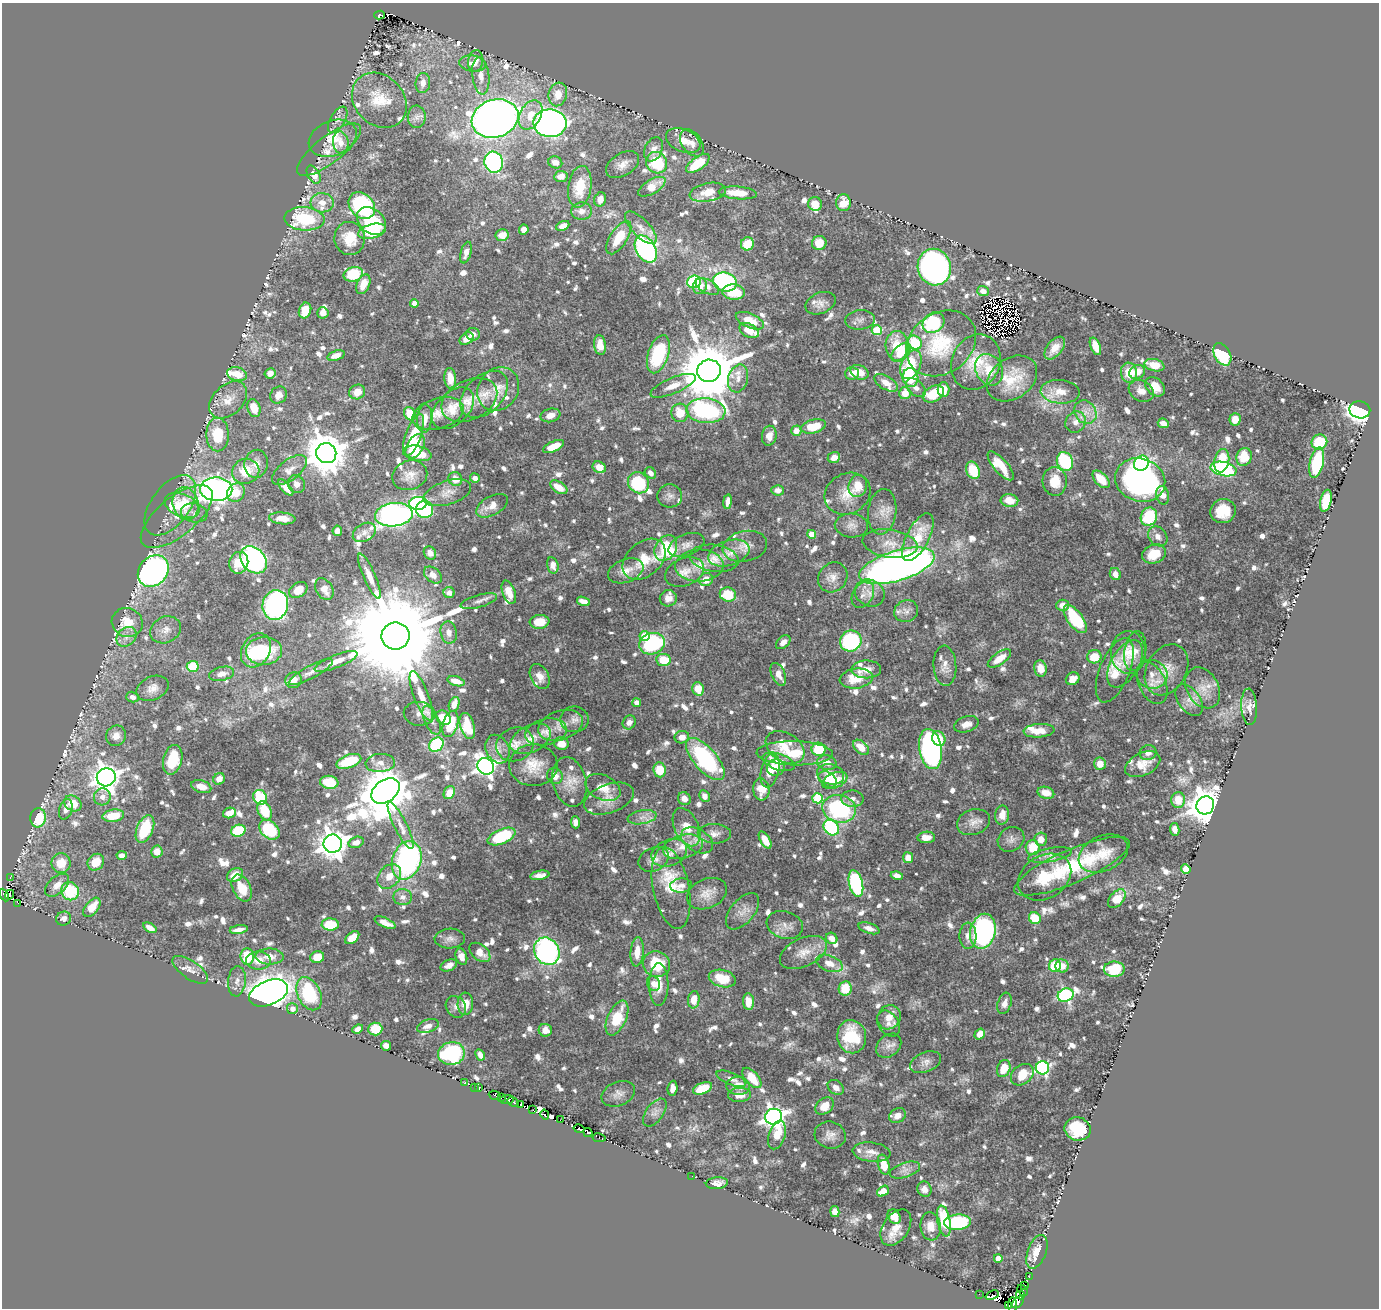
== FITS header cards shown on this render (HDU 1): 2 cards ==
NAXIS1  =                 1377
NAXIS2  =                 1306

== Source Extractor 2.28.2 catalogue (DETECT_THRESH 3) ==
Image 1377 x 1306 px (HDU 1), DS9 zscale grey, 1 PNG px = 1 image px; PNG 1381 x 1310 px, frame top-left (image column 1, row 1306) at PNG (2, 3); each listed source drawn as its Kron ellipse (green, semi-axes under 4 px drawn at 4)
Background 0.726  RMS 0.0066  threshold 0.0198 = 3 sigma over >= 5 px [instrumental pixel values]
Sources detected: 1112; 15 with non-positive FLUX_AUTO (blend fragments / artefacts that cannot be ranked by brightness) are neither listed nor drawn; of the other 1097, the 500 brightest by FLUX_AUTO listed and drawn (597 fainter detections omitted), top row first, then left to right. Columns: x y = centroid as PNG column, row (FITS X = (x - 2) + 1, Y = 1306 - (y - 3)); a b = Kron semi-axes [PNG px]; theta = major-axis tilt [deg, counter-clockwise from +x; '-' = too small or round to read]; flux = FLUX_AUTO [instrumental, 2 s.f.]
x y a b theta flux
380 15 5 3 - 17
476 61 11 7 80 3.5
473 64 13 8 -7 4
481 76 19 8 -83 4.8
423 83 10 7 83 3.7
558 94 12 9 74 6.3
379 100 30 24 -46 15
531 115 16 10 62 7.9
417 117 11 9 88 2.6
495 119 24 19 18 370
338 120 14 7 60 2.6
550 123 16 14 -2 250
333 138 25 17 22 11
683 141 18 11 -23 5.8
341 143 11 7 -82 3.9
692 143 15 9 -55 3.5
654 149 12 8 66 3.9
329 150 39 13 38 10
494 162 11 9 -76 62
555 162 7 6 - 3.4
657 163 11 10 - 22
698 163 13 6 35 17
622 165 18 11 33 4.4
314 175 10 6 -60 4.7
561 176 6 5 - 3.5
580 187 21 11 82 14
652 187 15 7 31 9.8
708 192 18 9 11 8.2
738 193 19 6 -5 9.8
600 199 7 5 74 3.8
322 203 11 9 -5 5.1
843 203 8 7 - 11
815 204 7 6 - 5.6
362 205 15 11 -44 57
582 211 10 8 5 3.7
304 219 20 11 -4 32
371 221 16 12 -39 38
563 226 7 4 24 4
641 228 21 8 -46 5.1
524 230 5 5 - 3.1
372 231 14 7 14 17
502 235 6 6 - 5.5
619 237 19 8 58 12
350 238 16 15 - 12
819 243 7 7 - 9.1
747 244 6 6 - 10
646 249 14 9 -60 120
466 253 11 5 76 3.5
934 267 18 16 -76 180
353 274 10 7 17 21
694 282 7 6 - 28
725 282 12 9 -14 76
363 284 10 6 68 6.4
700 286 8 7 - 4
707 287 13 6 -27 3.5
983 291 6 5 - 3.2
733 292 11 7 -4 13
414 303 4 4 - 3.6
820 303 16 10 23 3.6
305 310 8 6 70 8.1
323 313 6 5 - 2.8
860 320 15 9 5 2.9
750 321 15 7 -24 8.7
933 323 11 9 36 35
877 330 5 5 - 26
749 331 10 6 -28 6.3
473 334 7 6 - 2.6
467 339 7 5 37 5.1
915 343 7 6 - 21
941 343 37 30 37 27
600 345 10 6 -83 5.9
897 346 15 11 -88 12
1095 346 9 5 -68 6.2
1055 348 13 7 52 4.8
901 352 12 7 44 13
658 354 20 10 72 33
1222 354 12 8 -60 35
336 355 9 5 18 3.7
976 362 28 24 65 14
911 365 15 9 67 21
1154 365 10 6 -13 9.2
989 370 16 13 -60 9.6
709 371 12 11 - 4100
859 372 9 7 -25 6.6
1137 372 8 6 25 5.2
270 373 5 5 - 3.4
852 373 7 6 - 3.4
1129 373 10 8 -81 9.4
237 374 10 6 -14 7.5
910 377 9 8 - 22
450 378 10 6 -84 5
738 378 14 10 75 4.8
1012 378 27 20 36 15
886 383 13 6 -31 4.8
673 386 24 8 22 5.9
1155 387 11 8 -45 6.2
916 388 11 7 -42 2.8
498 389 23 19 53 9.5
943 390 7 6 - 7
1141 391 13 10 -30 4.2
357 392 8 7 - 5.2
1060 392 19 12 -5 7.2
905 393 6 5 - 7.1
484 394 28 18 44 9.9
933 394 11 7 27 15
279 395 9 8 - 3.7
228 400 22 15 43 7.6
469 400 30 19 26 12
254 408 9 6 -72 8.3
453 408 25 16 44 10
1360 410 10 8 -10 180
706 411 19 12 -4 86
1085 412 12 10 -53 4.7
680 413 9 8 - 10
410 414 7 5 -59 15
438 414 26 15 16 9.1
550 415 10 6 13 4.1
425 419 14 7 85 5.7
1235 419 6 5 - 5.1
1076 422 11 10 - 3.4
1163 423 5 4 - 4.1
813 426 13 6 14 13
796 431 5 5 - 4.4
218 434 17 11 -90 17
413 435 22 7 70 19
769 436 10 7 79 4.1
1319 442 8 7 - 17
415 446 13 8 61 13
553 446 11 5 23 8.1
326 453 10 10 - 1500
418 453 14 7 -14 9.4
834 457 6 5 - 3.5
1244 457 9 7 69 13
1065 461 9 8 - 54
1222 461 12 7 78 16
1142 463 8 7 - 61
1317 463 15 7 77 32
256 464 14 11 77 4.7
1001 466 18 7 -49 11
599 467 7 5 -29 5.7
1224 469 13 7 -12 43
289 470 20 10 38 4.2
973 470 9 6 -68 16
246 471 13 12 - 12
650 473 6 5 - 2.7
410 475 18 14 20 5.6
475 478 5 4 - 2.8
455 479 7 6 - 5.5
1101 479 11 6 -47 9.1
1140 480 25 21 -19 140
1055 481 14 12 -86 8.2
638 483 11 10 - 30
296 484 9 8 - 2.6
858 486 11 9 78 8
559 487 9 5 -32 7.3
286 488 10 4 -48 4
216 489 16 12 -2 220
778 490 6 5 - 3.3
236 493 10 8 53 8.1
447 493 25 12 18 5.7
847 494 24 20 28 10
1163 495 9 6 -76 3.9
670 496 12 11 - 2.7
1009 500 9 6 -9 6.7
1326 501 11 5 77 19
728 502 7 4 82 2.7
186 503 16 12 -75 11
418 503 9 6 5 83
170 505 34 19 53 12
182 505 18 11 -23 11
492 506 17 9 28 5.5
425 509 9 8 - 33
1223 511 13 12 - 12
882 512 23 14 83 7
194 513 13 9 -11 2.9
394 515 19 11 7 180
177 517 43 19 39 14
1149 517 9 8 - 24
282 518 13 6 -5 5.8
851 525 16 12 -4 3.9
337 531 5 4 - 3
364 532 12 8 31 2.7
812 534 4 4 - 9
1158 536 11 8 -49 3.1
918 537 26 11 62 15
890 544 28 14 -9 9
686 545 19 10 21 3.8
745 546 22 15 12 6.1
666 548 13 10 57 34
430 553 7 6 - 2.8
729 553 21 12 17 7.7
1154 554 12 9 22 11
714 558 24 13 -8 7.3
644 559 24 17 41 11
253 560 15 11 -49 98
239 563 11 9 74 11
553 565 8 5 -76 3.5
699 566 24 16 2 9.3
897 566 39 15 17 340
153 571 17 14 49 230
626 571 18 11 20 5
684 572 20 13 22 5.9
1115 574 6 5 - 3.6
433 575 10 7 -40 3.6
369 576 24 6 -66 5.2
833 577 16 14 50 4.8
706 580 7 6 - 6.2
324 589 12 8 -62 5.3
298 590 10 7 35 6.7
509 592 12 6 -70 5.8
449 593 5 5 - 2.6
870 593 15 13 -31 4.9
863 594 14 10 59 3.4
728 595 8 7 - 13
668 598 8 8 - 3.2
479 601 19 6 16 2.8
583 601 7 4 -19 3.8
275 605 15 12 76 100
1063 605 6 6 - 4.3
906 611 12 10 28 2.9
1075 619 16 7 -54 27
127 622 16 14 -24 10
539 622 10 7 7 8.4
165 630 16 13 29 4.7
449 632 11 8 -79 3.4
395 636 14 13 - 16000
644 636 5 5 - 15
127 637 11 8 43 3.4
851 641 11 10 - 69
783 642 8 5 42 2.9
652 644 13 10 18 48
256 650 18 13 59 26
264 651 18 14 4 24
1135 651 20 11 81 4.9
1128 652 21 17 -89 9.2
1094 657 7 6 - 8.3
999 659 13 6 35 7.5
663 660 7 6 - 12
336 661 23 6 21 6.2
1125 664 26 14 59 7.7
193 666 6 5 - 16
945 666 20 11 -86 4.6
866 669 15 9 1 5.1
1040 669 8 6 -75 5.7
1115 670 34 15 68 12
1166 670 27 20 60 11
311 672 25 6 28 3.7
222 674 13 7 13 3.6
778 674 12 6 -65 4.6
1152 674 16 14 -16 5.6
540 676 13 9 -61 4.3
856 678 17 10 7 11
1073 679 7 6 - 3.8
293 680 8 7 - 5
456 681 9 5 -16 4.9
1152 683 22 13 -65 6.5
152 688 17 11 25 4.4
1203 688 22 16 -60 8.3
698 689 7 5 -77 7.8
421 696 26 7 -69 6.8
132 697 6 5 - 2.7
1189 700 18 11 -53 4.7
637 703 4 4 - 4.3
454 704 7 5 69 4.7
1249 707 18 8 -87 3.3
419 714 15 12 -3 4
443 718 8 6 -43 7.7
574 719 14 13 - 3.7
432 720 15 7 -66 3
629 722 7 6 - 2.9
450 724 13 7 74 18
966 724 12 7 18 3.8
561 725 23 14 18 7.6
467 726 13 7 -74 13
1039 731 15 7 4 6.3
546 732 21 13 12 6.1
116 736 10 9 - 4.1
682 737 7 6 - 4.1
531 739 21 13 27 6.8
939 739 7 6 - 9.6
515 744 19 16 22 7
561 744 7 6 - 6
436 745 8 6 38 40
785 747 21 14 -32 10
861 747 9 6 -43 6.3
497 749 15 11 -64 4.3
819 749 7 6 - 18
930 749 20 11 -80 140
795 753 38 12 -1 17
1148 753 8 7 - 2.7
705 759 26 11 -49 59
173 760 15 9 76 17
349 761 13 6 19 14
779 762 17 8 -19 10
380 763 14 9 5 3.5
827 763 10 7 -12 4.1
1100 764 6 6 - 6
1143 764 19 11 25 7.4
534 765 24 21 2 11
486 766 8 8 - 260
776 768 9 8 - 4.1
660 770 7 6 - 11
770 770 17 9 76 5.3
830 774 14 10 -13 6.1
555 776 8 7 - 3.5
106 777 9 9 - 480
219 779 6 5 - 4
828 779 10 7 -34 4.7
835 780 13 7 22 10
329 782 9 6 -8 13
570 782 25 16 -76 8.1
201 787 10 6 -16 5.4
603 787 19 12 -26 6.5
761 789 11 8 -83 8.3
385 791 15 11 38 2300
449 793 7 5 63 6.1
1046 793 8 6 -15 5.1
704 796 6 5 - 2.8
102 797 8 8 - 3.4
260 797 7 6 - 25
817 798 5 5 - 30
609 799 26 14 20 7.3
684 799 7 6 - 3.7
852 799 11 8 -1 2.8
1178 800 8 7 - 7.4
73 803 9 7 -34 8.3
1205 805 9 8 - 1200
66 809 10 6 74 2.7
839 809 17 13 -14 52
265 811 10 6 -67 15
229 813 6 5 - 3.8
1002 815 9 7 80 5.1
113 816 11 6 8 13
642 817 14 7 10 3.3
38 818 9 7 84 20
575 822 6 4 -86 2.8
973 822 17 12 19 4.7
400 825 26 6 -64 4.7
687 827 20 12 -65 8.1
831 828 8 7 - 44
145 829 14 8 67 21
1175 829 6 4 -79 2.9
269 830 11 8 -41 32
238 831 7 6 - 24
714 834 16 10 -3 3.4
502 837 15 7 23 29
926 837 9 6 1 4.5
1011 839 14 11 33 3.1
1041 839 7 6 - 4.9
697 840 17 11 -30 5.1
765 840 9 5 -60 6.9
356 842 8 5 18 3.9
333 844 9 9 - 600
683 847 20 11 13 7.1
1033 848 7 7 - 11
157 851 6 6 - 4.8
669 853 18 13 22 5.6
1103 853 26 17 24 10
122 855 5 4 - 2.6
1050 855 22 7 10 3.7
908 858 5 5 - 5.1
654 859 16 11 25 4
407 860 20 14 71 89
96 862 9 7 47 8.2
61 863 10 9 - 9.8
1072 866 62 17 23 40
1186 869 5 4 - 11
235 875 8 6 32 5.9
540 875 10 4 10 3.1
389 876 14 10 49 6
897 876 6 4 -14 2.8
1045 877 28 21 32 17
10 878 3 2 - 7.4
856 883 13 7 -76 54
57 885 14 8 42 4.5
681 886 11 7 3 2.6
242 888 14 9 -64 10
671 888 41 18 -79 21
70 891 9 8 - 24
707 894 21 14 24 6.2
4 895 7 3 -62 70
9 895 5 3 - 20
403 897 9 8 - 2.6
1117 899 11 7 48 13
17 903 4 2 - 13
92 907 11 6 52 7.4
742 911 22 11 50 4.8
1035 918 6 5 - 14
64 919 7 7 - 2.7
385 923 11 4 -24 4.3
330 925 8 6 -2 15
785 925 18 13 -17 4.6
150 928 7 4 -33 3.2
869 928 11 5 -18 2.8
239 929 9 3 9 2.6
983 931 18 12 77 100
968 936 13 8 -89 3.4
352 938 8 5 41 7.7
832 938 6 5 - 3.6
450 939 15 10 3 3.2
547 951 14 12 -60 100
480 952 12 7 -40 5.3
637 952 14 6 85 6.3
803 952 25 14 25 7.7
247 957 8 7 - 14
270 957 14 8 -1 4.9
317 957 7 5 12 6.1
461 957 8 5 -71 3.4
258 960 12 9 1 5.8
829 963 14 7 -21 5.5
656 964 14 12 -21 18
449 965 9 5 24 3
1055 966 6 6 - 15
1062 966 6 6 - 5.5
1114 969 10 7 0 29
190 970 20 9 -35 3.9
722 978 14 8 -14 11
237 981 15 9 85 2.9
653 984 8 6 -64 2.7
659 985 21 9 90 6.5
845 989 7 6 - 11
268 993 20 12 23 510
309 994 17 11 -65 29
1066 995 8 6 20 80
694 1000 8 6 83 7.2
748 1002 8 5 -83 5.7
1004 1003 11 6 72 3.1
465 1004 11 8 88 7
456 1007 11 9 -55 2.7
292 1009 5 5 - 3.5
889 1017 12 11 - 4.9
617 1018 18 9 66 16
888 1024 14 10 -55 3
428 1026 11 6 18 3.3
358 1029 5 4 - 2.7
375 1029 7 6 - 11
545 1030 6 6 - 3.9
980 1034 6 5 - 4.1
852 1037 17 14 -80 18
386 1046 5 4 - 3.9
889 1046 14 10 42 3.2
451 1053 13 11 11 55
480 1055 6 4 -63 2.7
926 1062 16 9 22 3.4
1004 1068 9 6 68 9.2
1042 1068 6 6 - 94
1022 1075 12 9 39 12
752 1078 12 6 -49 9.9
731 1079 16 6 -21 2.7
464 1083 3 3 - 3.3
738 1086 12 9 -3 6.6
474 1087 2 2 - 5.4
836 1087 9 6 -37 2.9
478 1088 3 3 - 5
673 1088 7 5 85 2.6
702 1088 10 5 22 15
618 1094 17 11 23 3.7
495 1095 6 3 -21 8.2
739 1095 11 7 1 4.4
501 1098 3 2 - 25
507 1099 7 4 5 75
513 1102 6 3 -28 36
521 1104 3 2 - 7.8
824 1106 10 7 39 6.3
533 1110 2 2 - 3.8
655 1113 16 8 54 2.8
545 1115 5 3 - 29
897 1116 9 7 31 3.7
774 1117 8 8 - 320
560 1120 2 2 - 6.8
579 1129 5 4 - 35
1078 1129 13 11 -19 19
588 1133 5 4 - 110
777 1135 14 8 73 7.6
830 1135 15 13 -15 4.2
599 1138 6 3 -11 4
872 1152 19 9 -7 4.6
884 1165 10 5 -75 8.9
905 1170 15 7 17 3.1
692 1176 2 2 - 22
717 1183 11 5 4 2.8
924 1189 8 7 - 3.1
883 1191 6 4 37 7.9
835 1212 5 4 - 3.7
894 1217 7 6 - 5.2
944 1221 16 6 -79 16
958 1222 13 7 5 44
931 1226 14 10 -83 5.1
896 1228 20 12 56 6.9
1037 1252 18 9 69 5.6
998 1258 4 4 - 7.5
1029 1277 2 2 - 3.6
1025 1286 4 2 - 20
1023 1290 6 4 -52 42
979 1294 3 2 - 6.3
992 1295 7 4 22 20
1020 1295 4 3 - 27
1018 1302 7 4 43 85
1009 1305 4 3 - 130
1013 1305 8 4 88 170
At the frame edge (FLAGS 8, measured only in part): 1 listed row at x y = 4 895
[597 fainter detections neither listed nor drawn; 15 non-positive-flux detections neither listed nor drawn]